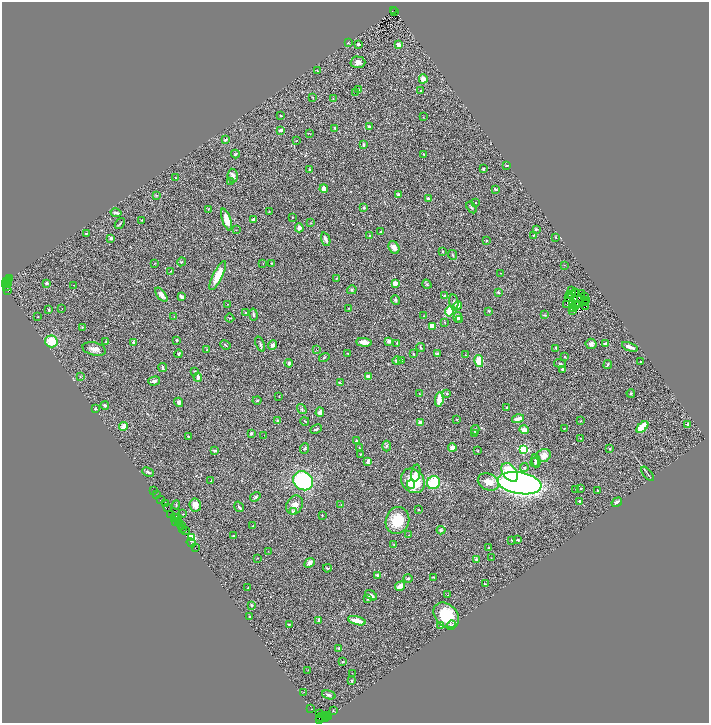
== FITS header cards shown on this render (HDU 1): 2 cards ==
NAXIS1  =                 1414
NAXIS2  =                 1441

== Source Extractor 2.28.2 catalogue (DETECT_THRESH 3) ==
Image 1414 x 1441 px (HDU 1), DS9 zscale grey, zoomed out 1/2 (1 PNG px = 2 x 2 image px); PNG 711 x 725 px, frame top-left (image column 2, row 1441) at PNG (2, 2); each listed source drawn as its Kron ellipse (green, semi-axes under 4 px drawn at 4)
Background 1.01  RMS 0.067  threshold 0.201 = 3 sigma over >= 5 px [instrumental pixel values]
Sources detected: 355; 55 cannot appear on this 1/2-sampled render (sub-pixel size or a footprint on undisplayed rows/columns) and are neither listed nor drawn; the other 300 listed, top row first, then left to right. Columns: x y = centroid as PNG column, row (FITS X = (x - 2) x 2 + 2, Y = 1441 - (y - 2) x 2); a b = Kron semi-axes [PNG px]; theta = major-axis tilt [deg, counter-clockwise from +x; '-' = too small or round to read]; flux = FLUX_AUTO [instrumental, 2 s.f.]
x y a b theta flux
394 10 3 2 - 120
395 12 4 2 - 160
348 43 3 2 - 6.2
358 44 2 2 - 24
399 45 2 2 - 230
358 62 7 5 -1 69
318 71 4 3 - 12
423 79 4 4 - 110
358 89 3 2 - 8.4
420 91 3 3 - 10
355 92 2 1 - 7.8
312 97 3 2 - 8
333 98 2 2 - 4.6
281 115 3 2 - 8.1
423 117 3 2 - 5.8
369 127 3 3 - 26
335 128 4 3 - 13
280 130 4 2 - 27
309 133 3 1 - 6.1
226 140 4 2 - 24
296 141 3 2 - 5
363 145 4 3 - 23
235 154 4 2 - 13
423 154 2 2 - 10
507 165 3 2 - 16
310 169 3 3 - 16
483 169 3 3 - 15
233 176 7 5 -83 42
175 178 2 1 - 5.1
231 182 4 3 - 17
324 189 4 3 - 90
495 189 4 3 - 15
156 195 4 3 - 9.9
398 195 4 3 - 15
428 199 4 3 - 36
475 203 2 2 - 4.3
364 207 3 3 - 20
471 207 6 3 -56 16
208 209 3 2 - 7
269 211 2 2 - 4.9
116 213 5 3 - 47
292 217 3 2 - 6
142 220 3 3 - 8
226 220 11 4 -71 140
253 220 4 3 - 36
311 223 4 3 - 7.8
120 224 6 2 52 13
299 228 4 4 - 47
536 229 3 3 - 16
236 230 2 1 - 4.1
381 232 3 2 - 8.7
86 234 3 1 - 8
369 235 3 2 - 6.9
533 235 3 3 - 8.6
556 237 3 3 - 10
111 238 3 3 - 36
326 239 7 3 -70 35
487 240 2 2 - 6.1
394 247 7 5 -59 55
443 252 3 2 - 10
452 255 5 2 - 11
181 262 4 1 - 6
263 263 2 1 - 6.5
271 263 3 3 - 7.1
154 264 3 2 - 5.4
564 265 2 1 - 3.5
171 271 2 2 - 7.9
500 273 2 2 - 4.6
218 276 16 4 64 210
10 278 2 1 - 42
337 278 3 3 - 10
6 281 3 1 - 210
9 281 3 2 - 140
7 283 3 1 - 160
46 283 3 3 - 29
395 283 3 3 - 140
5 284 4 3 - 350
427 284 5 3 - 14
74 285 2 1 - 3.2
7 286 2 2 - 340
352 290 5 4 - 18
8 291 2 2 - 750
571 291 2 1 - 5.9
498 292 4 3 - 14
576 292 2 1 - 5.7
582 293 3 2 - 9.5
161 295 8 4 -52 78
569 295 2 1 - 5.1
571 295 2 1 - 0.22
444 296 3 2 - 17
181 297 4 2 - 43
585 297 2 1 - 2.5
568 298 2 1 - 5.8
574 299 3 2 - 15
395 300 5 3 - 14
586 300 2 1 - 8.9
454 303 8 4 -82 35
573 303 3 1 - 5.4
585 303 3 1 - 13
228 304 2 2 - 3.9
567 304 2 1 - 6.2
577 304 2 1 - 3
458 305 4 3 - 110
575 305 2 1 - 2.9
586 307 2 1 - 2.8
62 308 2 1 - 4.1
348 308 3 3 - 9.4
573 308 3 1 - 3.7
48 310 3 2 - 17
450 311 5 4 - 250
489 311 4 3 - 13
572 311 2 1 - 4.2
245 313 3 2 - 9.7
253 315 6 3 -80 21
545 315 4 2 - 11
38 316 2 2 - 5.5
424 316 3 2 - 6.1
174 317 3 2 - 6.6
458 317 5 4 - 47
230 318 4 2 - 6.6
460 320 4 3 - 13
444 322 3 2 - 8.8
432 326 4 3 - 130
82 328 3 2 - 6.6
177 340 2 2 - 16
51 341 6 6 - 240
389 341 3 3 - 51
106 342 4 3 - 10
134 342 3 3 - 20
364 342 8 4 -5 97
397 343 3 3 - 6.9
260 344 8 3 -69 19
591 344 5 5 - 40
606 344 4 3 - 45
225 345 5 2 - 13
272 345 5 4 - 34
420 347 4 2 - 11
630 347 8 3 -21 74
556 348 3 2 - 11
94 349 12 6 -15 76
207 350 2 2 - 7.9
317 350 2 2 - 5.4
348 353 2 2 - 4.7
179 354 4 2 - 19
413 354 3 2 - 14
437 354 3 3 - 25
466 355 3 2 - 8
324 357 5 3 - 13
564 357 2 2 - 15
401 360 3 2 - 31
397 361 4 4 - 52
479 361 6 4 -77 210
640 362 2 2 - 8.6
289 363 4 3 - 30
560 364 6 3 -10 13
608 365 4 2 - 15
163 367 4 3 - 22
563 369 3 2 - 23
195 371 3 2 - 10
369 376 4 3 - 46
80 377 3 2 - 7
198 377 4 3 - 31
154 381 6 3 15 29
341 383 4 2 - 6.2
446 393 4 3 - 9
631 393 4 3 - 12
419 394 3 2 - 6.6
279 396 2 2 - 5.3
439 399 7 3 84 170
257 400 4 3 - 16
179 402 5 3 - 28
105 405 4 3 - 18
506 408 3 2 - 7.3
95 409 3 3 - 9.7
302 409 5 2 - 14
320 412 5 3 - 53
457 419 2 2 - 6.6
518 419 6 3 15 78
277 421 3 3 - 23
305 421 4 2 - 6.8
581 421 3 2 - 8
420 423 3 3 - 89
688 424 2 2 - 82
124 426 4 2 - 180
642 427 7 4 45 370
564 428 2 2 - 5.4
316 429 6 3 28 17
475 430 5 3 - 13
524 430 4 4 - 62
251 433 3 3 - 27
474 433 4 3 - 23
264 435 2 1 - 2.9
188 437 3 3 - 13
581 438 2 1 - 3.4
356 440 3 2 - 12
386 446 5 3 - 22
305 448 5 4 - 17
359 448 2 2 - 5.8
452 448 4 3 - 82
524 449 3 3 - 1100
610 449 4 4 - 13
215 451 4 2 - 26
478 451 2 2 - 9.2
360 454 2 2 - 6.4
544 455 7 6 - 91
368 461 4 3 - 40
536 461 7 3 -75 23
535 463 5 3 - 11
524 468 4 3 - 19
148 472 6 3 -25 24
510 472 10 7 -53 380
416 473 8 4 82 33
648 474 8 1 -50 13
211 481 3 2 - 8.3
303 481 10 9 - 1300
413 481 13 11 -49 450
488 482 11 8 -23 120
434 483 7 6 - 490
519 483 22 10 -9 4900
411 485 4 4 - 43
581 488 2 2 - 8.4
153 490 2 1 - 73
576 490 2 2 - 5.4
598 490 3 2 - 11
156 494 4 2 - 61
255 497 5 4 - 22
160 500 2 2 - 120
579 501 2 2 - 16
617 502 5 3 - 28
165 503 4 2 - 65
176 505 4 3 - 13
195 505 6 6 - 100
295 505 10 8 58 74
341 505 2 2 - 5.2
167 507 3 1 - 110
239 507 5 2 - 23
419 510 2 2 - 7.1
293 511 2 2 - 95
170 514 2 1 - 170
183 514 4 2 - 8.6
322 515 2 2 - 8.1
175 517 3 2 - 120
177 518 3 1 - 180
397 520 14 11 73 310
178 521 3 1 - 80
176 522 3 1 - 190
180 523 2 2 - 59
181 526 4 1 - 330
252 526 3 2 - 6.6
183 528 3 2 - 210
441 530 4 3 - 20
186 531 3 1 - 95
409 535 2 2 - 12
233 536 2 2 - 12
191 538 4 3 - 650
512 540 2 2 - 14
518 540 3 3 - 14
191 543 5 1 - 180
394 545 2 2 - 5.1
196 548 3 1 - 230
489 548 3 3 - 8.8
268 551 2 1 - 3.8
257 558 3 2 - 4.7
491 558 2 2 - 5
476 559 4 3 - 23
310 563 5 4 - 60
327 568 4 3 - 20
377 575 3 3 - 21
434 577 3 2 - 8.6
408 578 5 3 - 16
485 584 2 1 - 7.3
400 586 5 3 - 90
248 588 3 2 - 5.3
371 595 7 3 -35 44
448 595 3 2 - 4.4
368 598 4 3 - 26
251 605 4 3 - 13
446 615 14 11 -44 400
250 617 3 2 - 18
319 620 4 2 - 22
357 621 9 3 -15 150
289 624 3 2 - 11
451 625 5 3 - 17
441 626 3 2 - 6.1
339 648 3 3 - 19
343 662 3 2 - 7.7
308 670 3 2 - 4
352 673 2 1 - 2.8
352 681 2 2 - 18
304 692 2 2 - 4.9
329 695 7 4 -16 24
311 709 2 1 - 61
333 710 3 2 - 7.8
320 713 3 3 - 340
324 715 2 1 - 93
326 715 2 1 - 74
322 717 6 3 23 360
326 717 2 1 - 59
328 717 2 2 - 66
319 719 2 2 - 120
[55 sub-pixel or undisplayed-footprint detections neither listed nor drawn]